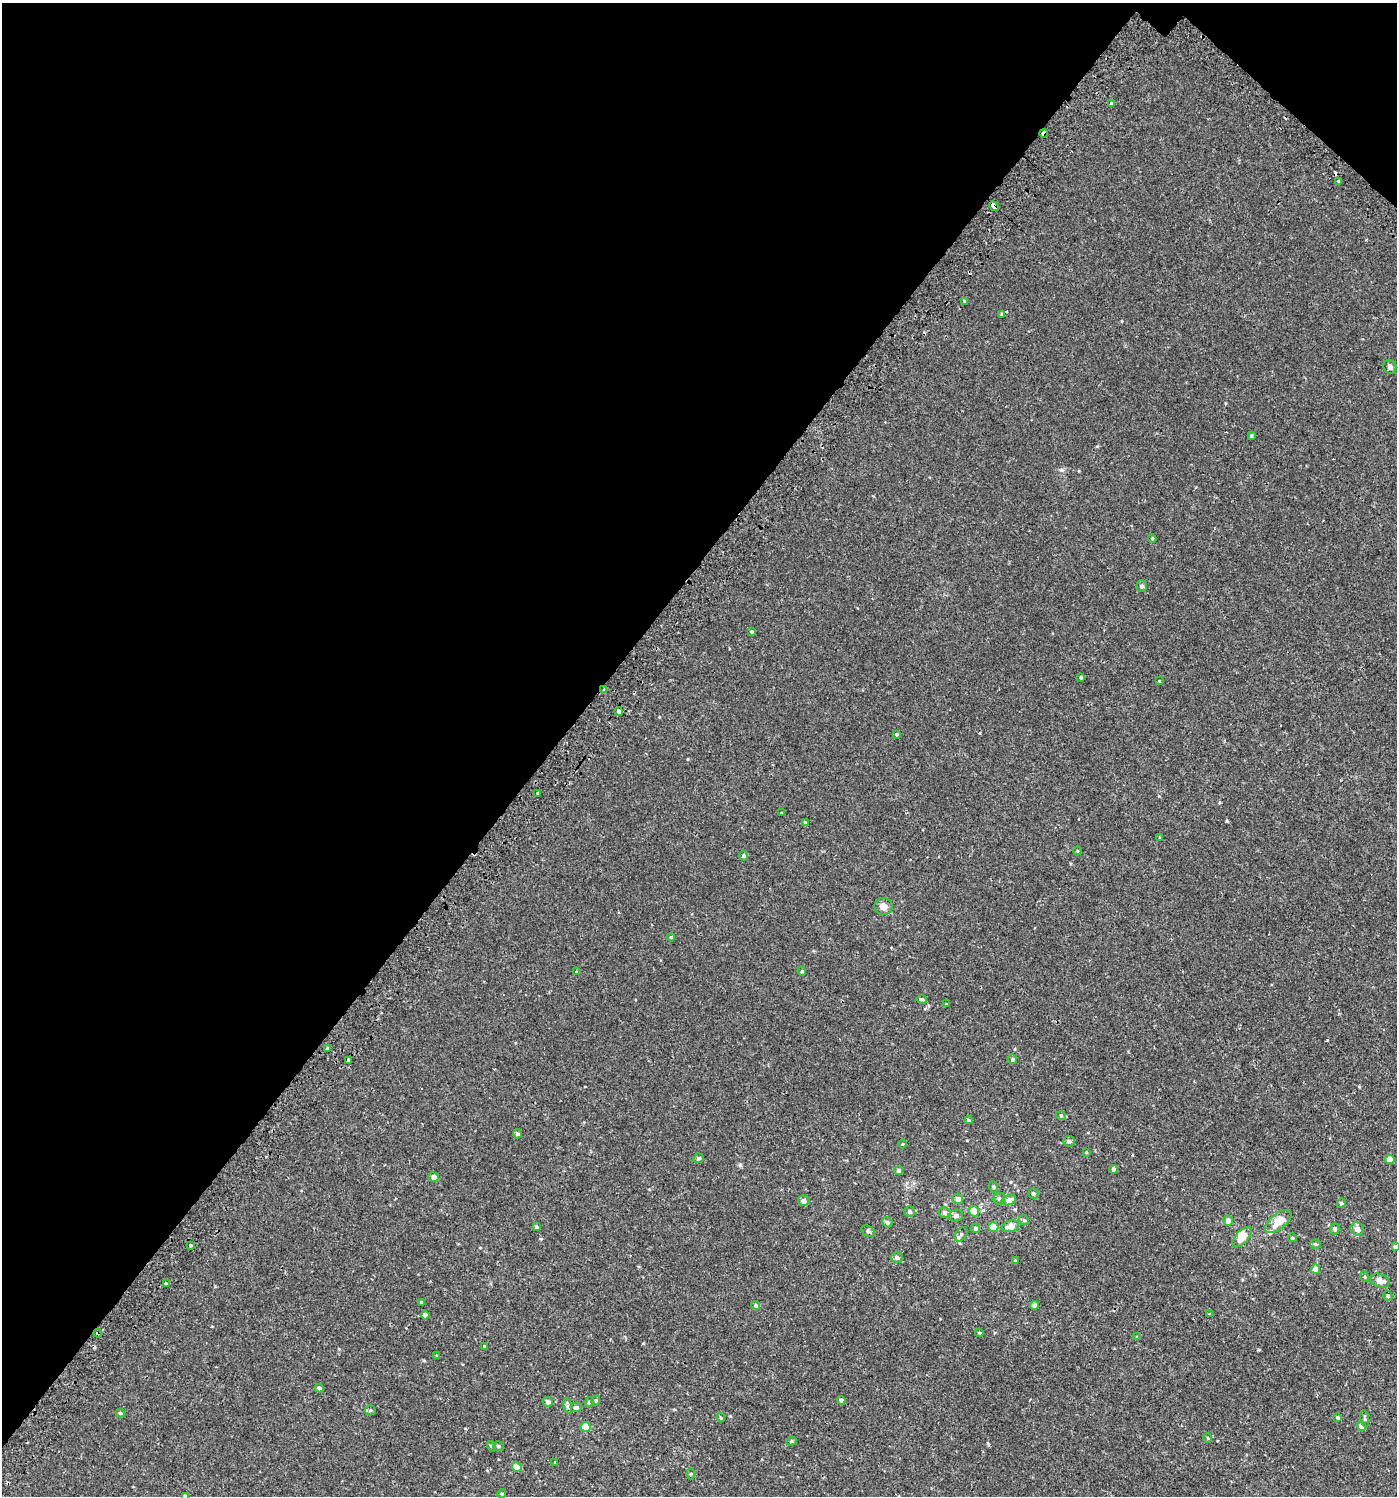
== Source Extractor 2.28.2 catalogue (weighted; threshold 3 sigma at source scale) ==
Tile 2 of 4 x 4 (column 2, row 1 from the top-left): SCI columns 1628-3022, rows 4533-6026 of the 6113 x 6089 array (HDU 1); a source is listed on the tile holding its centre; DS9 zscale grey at full resolution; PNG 1399 x 1498 px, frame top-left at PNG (2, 3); each listed source drawn as its Kron ellipse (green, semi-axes under 4 px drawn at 4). Shown black and unused: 41% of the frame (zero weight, under 2 of 3 exposures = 3% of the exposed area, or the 3 px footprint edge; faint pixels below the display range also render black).
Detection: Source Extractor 2.28.2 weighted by HDU 2 'WHT'; one run over the whole footprint, this tile lists its part. Background 6.49e-04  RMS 0.0026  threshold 0.0117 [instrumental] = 3 sigma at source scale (4.5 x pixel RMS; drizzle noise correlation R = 1.50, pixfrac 1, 0.0396/0.0396 arcsec/px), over >= 5 px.
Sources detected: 117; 4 cosmic-ray / hot-pixel residue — neither listed nor drawn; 3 inside a brighter listed object's ellipse — not listed separately; the other 110 listed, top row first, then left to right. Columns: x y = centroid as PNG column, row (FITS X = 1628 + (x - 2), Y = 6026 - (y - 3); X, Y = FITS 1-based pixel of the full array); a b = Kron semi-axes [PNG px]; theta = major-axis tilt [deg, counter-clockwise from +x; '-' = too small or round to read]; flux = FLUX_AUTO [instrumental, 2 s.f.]
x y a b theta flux
1111 104 4 3 - 1.7
1044 133 4 3 - 2.8
1338 181 3 3 - 1
994 206 6 3 -43 11
965 301 4 3 - 0.32
1002 314 4 3 - 0.4
1390 367 7 6 - 0.74
1251 436 4 3 - 0.35
1152 538 4 4 - 0.27
1142 586 6 5 - 0.65
752 631 4 4 - 0.34
1081 677 4 3 - 0.31
1159 681 4 3 - 0.18
604 690 4 3 - 0.34
619 712 4 3 - 4.3
896 734 3 3 - 0.33
537 793 3 2 - 0.35
781 813 2 2 - 0.19
805 822 4 3 - 0.21
1160 837 3 2 - 0.22
1077 851 4 3 - 0.17
744 856 4 4 - 0.61
883 906 9 8 - 1.5
671 937 4 3 - 0.24
802 971 5 4 - 0.34
576 972 4 3 - 0.22
922 999 5 4 - 0.41
947 1004 3 3 - 0.19
327 1048 3 3 - 0.26
1012 1059 5 4 - 0.4
348 1061 4 3 - 0.62
1061 1116 5 3 - 0.27
969 1120 4 4 - 0.25
517 1134 4 4 - 0.41
1069 1141 5 5 - 0.65
902 1144 4 3 - 0.19
1086 1152 3 3 - 0.17
698 1158 5 4 - 0.53
1390 1160 4 4 - 2.3
1113 1169 4 4 - 0.7
899 1171 4 4 - 0.64
434 1177 5 5 - 1.2
994 1187 6 3 -71 0.29
1033 1193 5 5 - 0.51
958 1199 5 5 - 1.2
999 1199 6 5 - 0.43
1009 1200 7 5 19 1.6
803 1201 5 5 - 1
1341 1203 5 4 - 0.45
974 1211 5 5 - 3.5
910 1212 5 5 - 0.66
945 1212 6 5 - 0.89
956 1216 7 6 - 0.76
1024 1220 5 4 - 0.34
1228 1220 5 5 - 1.4
1278 1221 15 8 37 3.7
887 1222 5 5 - 0.55
1011 1226 9 5 14 2
536 1227 4 4 - 0.34
993 1227 5 5 - 3
975 1228 5 4 - 0.57
1335 1229 5 5 - 0.52
1357 1229 7 6 - 1.1
868 1231 7 5 -31 0.44
961 1234 8 5 55 0.58
1242 1237 12 6 49 2.7
1292 1238 4 4 - 0.37
1315 1244 5 4 - 0.36
191 1245 4 3 - 0.3
1395 1247 4 4 - 0.58
897 1257 6 5 - 0.69
1015 1261 4 3 - 0.36
1315 1269 4 4 - 1.8
1365 1277 5 3 - 0.23
1380 1281 10 6 -18 1.5
166 1284 4 3 - 1.4
1388 1296 5 4 - 0.38
422 1302 4 4 - 0.4
755 1305 4 4 - 0.38
1034 1305 4 4 - 0.91
1209 1314 3 3 - 1.3
425 1315 4 4 - 1.2
98 1333 4 3 - 0.34
979 1333 4 4 - 0.25
1137 1337 4 4 - 0.27
485 1346 4 3 - 0.25
437 1356 3 3 - 0.31
319 1388 4 4 - 0.83
841 1400 4 4 - 0.55
596 1401 5 4 - 0.3
548 1402 5 5 - 0.91
589 1402 5 4 - 0.56
568 1406 8 4 -82 0.48
576 1407 5 5 - 0.6
370 1410 5 5 - 0.39
120 1413 5 4 - 0.41
1338 1417 4 3 - 0.48
721 1418 4 4 - 0.29
1365 1418 8 4 -80 0.41
1361 1426 4 4 - 2.2
585 1427 5 5 - 5
1208 1438 5 3 - 0.21
791 1441 5 4 - 0.35
491 1446 5 3 - 0.24
498 1446 5 5 - 0.37
555 1462 4 2 - 0.2
517 1467 5 4 - 2.4
690 1474 5 3 - 0.25
502 1494 4 4 - 0.26
185 1496 4 4 - 0.79
Overlapping masked pixels (flux is a lower limit): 5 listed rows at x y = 1044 133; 994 206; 604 690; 619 712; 98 1333
Isophote crosses this tile's border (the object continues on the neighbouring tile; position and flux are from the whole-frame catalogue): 2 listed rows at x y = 1395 1247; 185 1496
Unlisted compact peaks at least as high as the median listed source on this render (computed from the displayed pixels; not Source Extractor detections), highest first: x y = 1062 470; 740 1165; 1327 1040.